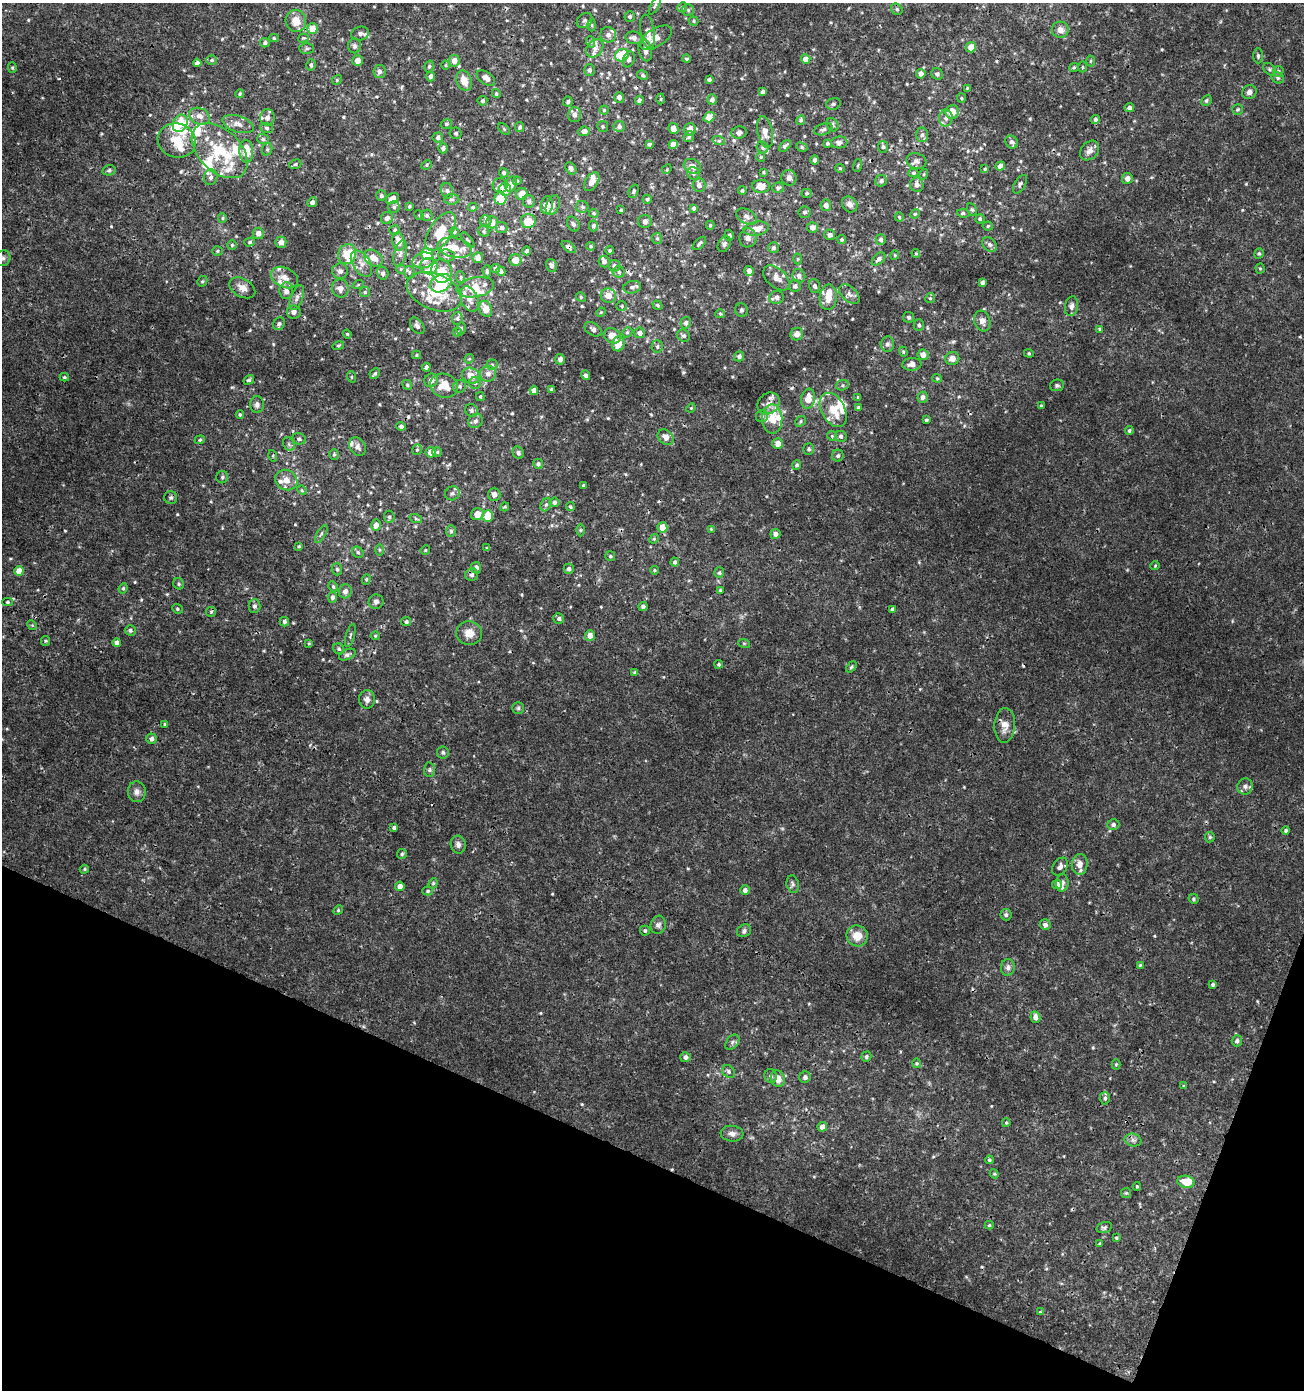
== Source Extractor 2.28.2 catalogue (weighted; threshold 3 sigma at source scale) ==
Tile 15 of 4 x 4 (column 3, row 4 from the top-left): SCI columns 2879-4180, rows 1-1388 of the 5692 x 5560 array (HDU 1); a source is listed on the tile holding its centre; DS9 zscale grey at full resolution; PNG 1306 x 1392 px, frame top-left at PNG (2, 3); each listed source drawn as its Kron ellipse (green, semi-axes under 4 px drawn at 4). Shown black and unused: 19% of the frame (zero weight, under 3 of 4 exposures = <1% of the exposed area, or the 3 px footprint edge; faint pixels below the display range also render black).
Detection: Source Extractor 2.28.2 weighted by HDU 2 'WHT'; one run over the whole footprint, this tile lists its part. Background 0.00165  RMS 9.3e-04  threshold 0.0042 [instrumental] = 3 sigma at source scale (4.5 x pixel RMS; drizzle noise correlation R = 1.50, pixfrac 1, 0.0396/0.0396 arcsec/px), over >= 5 px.
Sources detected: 626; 1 inside a brighter object's white glare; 8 cosmic-ray / hot-pixel residue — neither listed nor drawn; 56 inside a brighter listed object's ellipse — not listed separately; of the other 561, all 500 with FLUX_AUTO >= 0.0951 (the completeness limit of this list) listed and drawn (61 fainter detections not listed), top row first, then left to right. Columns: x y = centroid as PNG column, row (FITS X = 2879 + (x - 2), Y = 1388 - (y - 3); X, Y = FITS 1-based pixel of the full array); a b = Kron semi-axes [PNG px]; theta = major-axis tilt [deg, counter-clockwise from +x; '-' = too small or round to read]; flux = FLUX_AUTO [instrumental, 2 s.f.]
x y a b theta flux
655 6 9 3 59 0.15
682 7 5 4 - 0.13
897 9 6 5 - 0.17
688 10 6 6 - 0.18
630 17 5 5 - 0.2
585 20 8 6 42 0.29
296 21 11 10 - 1.3
694 21 5 4 - 0.12
592 25 6 4 -89 0.16
312 29 5 5 - 1.3
1060 30 8 8 - 0.67
648 31 17 7 -80 0.64
360 33 9 7 13 0.35
608 35 8 7 - 0.41
274 38 5 4 - 0.14
303 38 5 4 - 0.11
634 38 8 6 -12 0.38
656 38 18 9 31 0.87
591 42 6 4 -71 0.16
265 43 5 5 - 0.21
354 46 7 6 - 0.24
971 47 5 5 - 0.9
307 48 7 5 -2 0.16
595 48 10 7 51 0.45
645 50 11 6 -78 0.47
622 55 7 6 - 3.7
1258 56 7 5 -90 0.18
629 59 8 5 71 0.28
686 59 4 4 - 0.15
806 59 5 4 - 0.57
212 60 5 4 - 0.14
357 61 5 5 - 0.67
454 61 6 5 - 0.75
1090 61 5 3 - 0.1
197 63 4 4 - 0.38
311 65 5 4 - 0.23
446 65 4 4 - 0.1
429 67 6 4 73 0.17
1082 67 5 3 - 0.11
12 68 5 4 - 0.12
1074 68 5 4 - 0.13
1270 69 7 5 -41 0.19
589 70 6 5 - 0.29
1278 71 5 5 - 0.16
379 72 6 6 - 0.36
921 74 5 4 - 0.45
937 74 6 5 - 0.26
642 75 5 4 - 0.16
430 76 5 4 - 0.26
486 78 10 6 -36 0.53
1278 78 6 5 - 0.19
709 79 4 3 - 0.17
337 80 5 4 - 0.12
464 81 10 7 -70 1.1
967 88 4 3 - 0.1
763 92 4 4 - 0.3
1249 92 7 7 - 0.36
240 94 4 4 - 0.13
496 94 4 4 - 0.16
619 97 5 5 - 0.41
961 98 5 4 - 0.11
661 99 5 3 - 0.11
639 100 4 4 - 0.23
712 100 5 5 - 0.33
1206 100 5 4 - 0.19
482 101 5 5 - 0.17
568 102 5 4 - 0.19
833 104 7 5 15 0.2
1129 108 5 4 - 0.32
604 110 4 4 - 0.12
1238 110 5 5 - 0.15
952 112 7 6 - 1.1
574 115 7 6 - 0.39
199 116 11 8 -24 0.68
267 117 8 7 - 0.36
709 117 6 5 - 1.2
946 118 8 7 - 0.36
1095 119 4 4 - 0.21
801 120 5 4 - 0.16
180 123 9 7 66 2
238 124 16 8 -18 0.67
446 124 6 4 16 0.17
832 125 7 5 -58 0.21
603 126 5 5 - 0.14
619 126 5 5 - 0.31
520 127 5 4 - 0.19
266 128 6 5 - 0.21
504 129 7 4 -45 0.13
673 129 5 5 - 0.57
690 129 6 6 - 0.7
823 129 9 5 18 0.26
584 131 6 4 7 0.44
739 132 7 6 - 0.32
765 132 16 7 -80 0.76
456 133 6 5 - 0.22
922 135 7 6 - 0.25
689 137 6 5 - 0.19
438 138 5 5 - 0.29
263 139 6 5 - 0.19
177 140 19 17 -19 2.3
719 141 6 4 -17 0.2
839 142 8 6 5 0.35
1012 142 7 6 - 0.32
649 144 4 4 - 0.13
827 144 3 3 - 0.16
673 145 4 4 - 0.94
785 146 7 4 45 0.31
802 147 6 4 -25 0.15
883 147 6 5 - 0.18
443 148 5 5 - 0.28
763 148 6 5 - 0.22
267 149 6 5 - 0.17
220 151 33 21 -44 4.9
246 151 11 7 -87 2
1090 151 11 8 48 0.56
761 157 4 4 - 0.099
815 160 4 4 - 0.21
916 161 10 8 -16 0.4
295 164 6 4 22 0.17
427 165 5 4 - 0.12
858 165 6 3 71 0.1
692 166 9 7 -27 0.68
1000 166 5 4 - 0.44
571 168 7 5 -56 0.3
840 168 5 4 - 0.11
667 169 5 4 - 0.097
985 169 4 4 - 0.12
109 170 6 5 - 0.18
763 172 3 2 - 0.099
504 173 5 4 - 0.18
693 173 6 6 - 0.25
913 173 5 4 - 0.14
924 174 5 3 - 0.098
211 177 8 6 73 0.39
789 178 8 7 - 0.37
1127 178 5 5 - 0.53
517 181 4 4 - 0.12
881 181 6 5 - 0.27
592 182 10 6 56 0.68
511 184 8 5 70 0.62
1020 184 10 5 60 0.24
500 185 7 7 - 0.39
699 185 6 6 - 0.39
917 185 7 6 - 0.43
761 186 9 6 -3 1
778 188 6 5 - 0.22
505 189 6 6 - 1.3
447 191 8 6 -71 0.28
633 191 7 4 68 0.17
742 191 4 3 - 0.13
806 193 5 4 - 0.13
522 194 6 5 - 1.3
381 196 5 5 - 0.19
392 198 7 5 35 0.61
452 199 8 5 0 0.21
500 199 6 6 - 1.9
647 199 4 4 - 0.16
529 201 6 6 - 0.27
312 202 5 4 - 0.3
850 204 8 7 - 0.47
547 205 9 6 82 0.97
553 205 10 6 67 0.34
826 205 6 5 - 0.41
409 206 4 3 - 0.12
394 207 6 6 - 0.19
473 207 4 3 - 0.12
582 207 6 6 - 0.22
694 208 4 4 - 0.2
621 210 3 3 - 0.12
972 210 6 4 -62 0.16
804 212 6 6 - 0.23
594 213 5 4 - 0.13
963 213 6 4 -9 0.16
915 214 5 4 - 0.12
419 215 5 4 - 0.1
427 215 6 5 - 0.18
747 217 11 7 -29 0.4
899 217 4 4 - 0.12
222 218 5 4 - 0.12
387 218 6 6 - 0.39
980 219 5 4 - 0.15
486 221 6 5 - 0.19
528 221 7 7 - 1.6
645 221 7 6 - 0.31
492 222 6 5 - 0.84
573 224 8 5 -62 0.22
710 225 4 4 - 0.12
593 226 5 4 - 0.26
988 226 5 4 - 0.14
502 227 6 5 - 0.27
812 227 5 5 - 0.39
756 229 13 7 8 0.95
395 230 5 4 - 0.15
441 231 22 11 55 2
484 231 6 5 - 0.16
454 232 5 4 - 0.12
258 233 5 5 - 0.62
729 235 5 4 - 0.16
830 235 5 5 - 0.33
657 238 6 5 - 0.14
748 238 9 8 - 0.4
842 239 4 4 - 0.14
881 239 5 5 - 0.26
468 240 9 3 -52 0.14
250 242 5 4 - 0.15
281 242 5 5 - 0.58
398 242 9 6 -79 1.2
699 244 8 3 44 0.17
724 244 8 6 63 0.24
990 244 8 6 -46 0.32
232 245 5 5 - 0.16
591 246 4 4 - 0.12
569 247 8 4 -36 0.23
455 248 17 9 -12 1.3
773 248 5 5 - 0.21
218 251 5 4 - 0.13
527 251 4 3 - 0.19
610 251 4 4 - 0.17
916 253 4 4 - 0.12
347 254 10 8 68 1.7
400 254 14 6 76 0.48
427 254 6 6 - 2.7
1259 254 5 4 - 0.15
447 255 8 6 -7 0.38
895 255 4 4 - 0.099
3 258 8 7 - 0.29
373 258 10 7 -36 0.97
478 258 5 5 - 0.47
798 259 5 3 - 0.096
879 259 8 5 43 0.32
423 260 11 7 16 0.68
515 260 6 6 - 0.99
604 262 6 5 - 0.31
361 263 14 8 -57 0.78
429 266 9 8 - 0.58
551 266 7 5 -73 0.3
614 266 6 6 - 0.28
495 268 4 4 - 0.32
1260 268 5 4 - 0.11
401 269 5 5 - 0.14
340 271 8 7 - 0.38
441 271 12 10 -76 1.8
487 271 6 4 -84 0.17
501 271 5 4 - 0.24
749 271 5 4 - 0.48
409 272 6 5 - 0.21
619 272 6 5 - 0.19
383 273 6 5 - 0.3
799 276 7 6 - 0.35
461 277 6 4 -84 0.16
284 278 14 10 -26 0.8
776 278 15 9 -42 0.76
202 281 5 4 - 0.14
982 282 4 4 - 0.32
441 283 11 8 31 4
358 285 6 3 19 0.11
795 286 6 6 - 0.29
815 286 7 5 -70 0.24
475 287 19 10 10 1.8
632 287 9 6 11 0.32
242 288 14 9 -30 0.69
340 288 9 8 - 0.55
286 291 8 7 - 0.52
365 292 5 5 - 0.14
434 292 29 18 -22 3.2
849 294 12 7 -42 0.42
608 296 7 7 - 0.77
581 297 5 4 - 0.12
777 297 7 6 - 0.4
828 297 13 8 86 1.1
297 298 13 6 69 0.39
930 298 5 4 - 0.13
469 299 13 8 -67 0.78
657 305 5 4 - 0.16
622 306 5 4 - 0.13
1071 306 10 6 79 0.42
486 309 8 6 -67 1.1
741 310 7 6 - 0.19
294 312 7 6 - 0.42
601 312 5 4 - 0.098
720 314 5 4 - 0.11
909 317 5 5 - 0.18
457 318 6 5 - 0.2
982 321 10 8 -72 0.53
686 323 6 5 - 0.29
279 324 7 5 57 0.24
919 325 6 5 - 0.2
417 326 9 6 -54 0.34
461 328 6 4 77 0.16
593 329 9 6 -33 0.31
1099 329 4 4 - 0.099
457 332 4 4 - 0.11
627 332 5 4 - 0.14
640 333 5 5 - 0.36
347 334 4 4 - 0.11
797 334 6 6 - 0.57
612 336 9 7 -31 0.96
684 336 6 6 - 0.26
618 344 7 6 - 1.2
887 344 7 6 - 0.32
338 346 6 4 16 0.12
657 346 6 5 - 0.2
903 352 5 4 - 0.12
1029 353 5 4 - 0.12
417 355 4 4 - 0.11
923 355 5 5 - 0.65
739 356 5 5 - 0.24
952 358 7 6 - 0.69
469 359 5 4 - 0.1
560 359 5 5 - 0.37
912 364 10 6 4 0.51
492 365 5 5 - 0.17
426 367 4 4 - 0.23
375 373 5 4 - 0.17
488 374 8 8 - 0.49
585 375 5 4 - 0.25
471 376 9 7 -27 0.94
64 377 4 3 - 0.14
352 377 6 3 -71 0.096
937 378 5 4 - 0.11
249 380 5 4 - 0.21
431 380 7 6 - 0.56
475 383 6 6 - 0.21
407 385 5 4 - 0.14
842 385 6 5 - 0.17
1057 385 7 6 - 0.23
444 386 14 12 -19 1.6
460 386 7 6 - 0.23
552 389 4 4 - 0.21
534 390 4 4 - 0.46
480 397 4 3 - 0.13
858 397 3 3 - 0.12
923 397 5 5 - 0.37
808 399 10 7 80 1.2
769 403 12 10 42 0.63
257 405 8 6 90 0.33
1041 406 4 3 - 0.13
858 407 3 3 - 0.14
691 408 5 4 - 0.1
471 410 7 6 - 0.26
833 410 18 11 -62 1.7
240 415 4 3 - 0.12
762 416 6 6 - 0.21
772 419 14 10 -89 1.4
926 420 3 3 - 0.15
475 421 7 6 - 0.32
801 421 6 5 - 0.15
401 426 5 4 - 0.25
1129 431 4 3 - 0.15
832 436 5 4 - 0.12
841 436 6 5 - 0.25
666 437 9 7 -41 0.65
299 439 7 5 -14 0.22
200 440 5 4 - 0.12
778 443 5 5 - 0.76
289 444 7 5 -60 0.2
358 447 10 7 -59 0.4
809 449 6 5 - 0.21
417 450 5 4 - 0.15
431 452 5 5 - 0.76
437 452 5 5 - 0.14
518 453 6 5 - 0.24
334 454 5 4 - 0.13
273 456 6 4 -74 0.1
838 456 6 6 - 0.22
538 464 5 5 - 0.22
797 465 5 4 - 0.2
222 477 6 6 - 0.17
286 480 11 10 - 0.87
584 486 3 3 - 0.21
302 490 5 4 - 0.1
452 493 7 7 - 0.27
494 494 6 6 - 0.41
171 498 6 6 - 0.21
554 502 5 5 - 0.2
546 505 7 5 62 0.23
505 507 5 3 - 0.12
570 507 4 4 - 0.16
477 514 6 6 - 0.9
487 516 6 5 - 2
389 517 6 5 - 0.19
416 519 6 4 -19 0.14
376 525 6 5 - 0.48
662 527 5 5 - 1.3
711 529 4 4 - 0.097
580 530 6 4 90 0.14
451 531 6 5 - 0.16
321 534 10 3 60 0.16
775 534 5 5 - 0.34
654 539 5 4 - 0.11
299 546 3 3 - 0.1
487 548 4 4 - 0.11
379 550 6 4 -89 0.12
425 550 5 4 - 0.11
358 552 6 5 - 0.18
610 556 5 5 - 0.13
675 562 4 4 - 0.23
1155 566 4 4 - 0.1
476 568 5 5 - 0.39
337 569 6 5 - 0.2
569 569 5 5 - 0.28
654 570 4 3 - 0.12
19 571 5 4 - 1.1
719 573 5 5 - 0.17
472 575 6 6 - 0.29
366 579 5 4 - 0.13
179 584 6 5 - 0.17
333 586 5 4 - 0.16
123 588 5 4 - 0.13
720 590 3 3 - 0.1
345 591 7 6 - 0.48
332 597 5 4 - 0.3
7 602 5 4 - 0.15
376 602 7 7 - 0.33
254 606 7 6 - 0.26
643 606 4 4 - 0.24
177 609 5 4 - 0.15
892 609 4 4 - 0.14
211 612 5 5 - 0.13
559 618 5 5 - 0.25
284 622 5 4 - 0.23
406 622 5 4 - 0.23
32 625 5 4 - 0.12
130 630 5 5 - 0.22
469 633 13 12 - 0.99
590 635 5 5 - 0.68
350 636 12 3 74 0.19
375 636 4 4 - 0.11
46 641 5 4 - 0.13
117 643 4 4 - 0.46
309 643 4 3 - 0.097
744 643 6 4 -18 0.11
339 649 6 5 - 0.18
347 655 9 5 25 0.23
719 664 4 4 - 0.16
851 667 6 4 49 0.14
635 673 4 4 - 0.18
367 699 9 8 - 0.46
518 708 6 6 - 0.18
165 724 4 3 - 0.16
1005 725 17 10 87 0.9
151 739 5 5 - 0.3
443 752 6 6 - 0.21
430 770 7 5 89 0.21
1245 786 8 7 - 0.39
137 792 10 9 - 0.47
1113 824 6 5 - 0.28
394 827 4 3 - 0.21
1286 830 4 4 - 0.18
1210 837 5 5 - 0.15
458 844 9 7 -78 0.39
402 854 5 5 - 0.16
1080 864 10 8 83 0.75
1060 867 10 7 55 0.41
84 869 5 4 - 0.12
433 883 5 4 - 0.12
1062 883 9 6 86 0.3
793 884 9 6 -80 0.24
1057 884 5 4 - 0.41
400 886 5 4 - 0.65
745 890 5 4 - 0.37
428 891 5 4 - 0.15
1194 899 5 4 - 0.15
338 910 5 4 - 0.13
1006 915 6 5 - 0.23
1045 924 5 5 - 0.39
658 925 9 7 74 0.33
645 931 5 5 - 0.17
744 931 7 6 - 0.24
857 936 11 10 - 1.2
1140 965 4 4 - 0.12
1008 967 8 7 - 0.32
1213 984 4 4 - 0.18
1035 1017 6 5 - 0.51
1237 1041 5 5 - 0.27
732 1042 8 5 52 0.24
685 1057 5 5 - 0.35
866 1057 5 4 - 0.18
917 1063 5 4 - 0.11
1116 1064 5 4 - 0.12
729 1072 7 5 -49 0.23
771 1076 7 6 - 0.3
805 1077 6 5 - 0.3
778 1079 8 7 - 0.97
1184 1086 4 4 - 0.13
1105 1098 6 5 - 0.23
1006 1123 4 3 - 0.11
822 1127 5 4 - 0.6
732 1134 11 8 -5 0.46
1133 1140 8 6 -14 0.33
989 1160 4 4 - 0.14
994 1174 4 4 - 0.12
1186 1182 9 6 -9 1.8
1137 1186 4 3 - 0.11
1126 1193 5 5 - 0.13
989 1225 4 4 - 0.13
1104 1227 8 5 17 0.19
1116 1238 4 3 - 0.14
1100 1243 3 3 - 0.15
1040 1312 4 4 - 0.095
Overlapping masked pixels (flux is a lower limit): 3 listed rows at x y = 592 182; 547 205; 569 247
Isophote crosses this tile's border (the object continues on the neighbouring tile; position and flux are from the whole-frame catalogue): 2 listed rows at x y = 296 21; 3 258